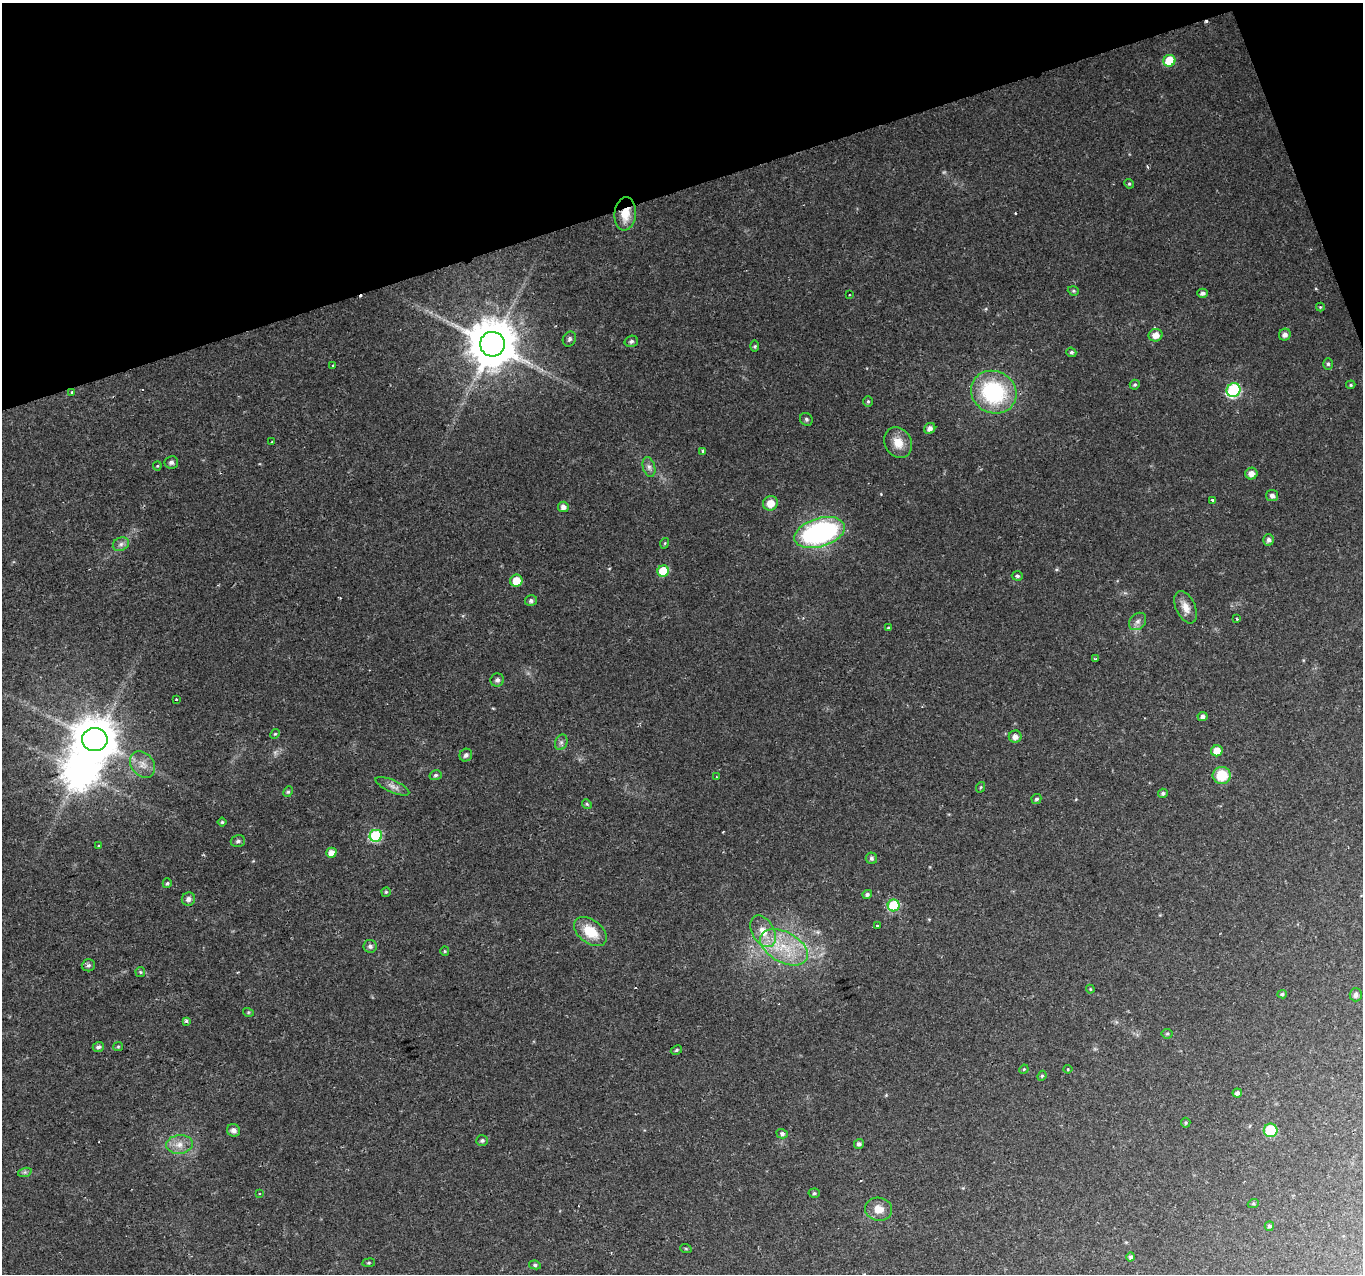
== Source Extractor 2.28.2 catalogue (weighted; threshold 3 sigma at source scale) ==
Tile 3 of 4 x 4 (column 3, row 1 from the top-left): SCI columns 2727-4087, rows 3944-5215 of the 5449 x 5285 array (HDU 1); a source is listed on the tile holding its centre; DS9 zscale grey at full resolution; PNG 1365 x 1276 px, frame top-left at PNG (2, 3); each listed source drawn as its Kron ellipse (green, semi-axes under 4 px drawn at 4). Shown black and unused: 16% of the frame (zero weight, under 2 of 3 exposures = <1% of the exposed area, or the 3 px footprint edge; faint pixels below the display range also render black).
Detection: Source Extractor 2.28.2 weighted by HDU 2 'WHT'; one run over the whole footprint, this tile lists its part. Background 0.0288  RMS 0.0031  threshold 0.0141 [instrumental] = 3 sigma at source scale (4.5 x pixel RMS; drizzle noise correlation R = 1.50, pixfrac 1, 0.0396/0.0396 arcsec/px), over >= 5 px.
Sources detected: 123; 1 too faint to see at this stretch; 1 inside a brighter object's white glare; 5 cosmic-ray / hot-pixel residue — neither listed nor drawn; the other 116 listed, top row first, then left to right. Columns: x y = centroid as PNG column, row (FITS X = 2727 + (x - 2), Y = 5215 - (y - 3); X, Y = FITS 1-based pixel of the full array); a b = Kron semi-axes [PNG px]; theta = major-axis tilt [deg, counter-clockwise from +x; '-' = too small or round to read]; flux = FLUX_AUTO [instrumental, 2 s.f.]
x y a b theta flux
1169 61 6 5 - 11
1129 184 5 4 - 0.42
625 214 17 10 83 5.6
1073 291 6 4 -20 0.45
1203 293 5 4 - 1
849 295 3 2 - 0.23
1320 307 4 4 - 0.32
1156 335 7 6 - 2.6
1285 335 6 6 - 1.4
569 339 8 6 63 0.8
631 341 6 5 - 0.89
492 344 12 12 - 1500
755 346 6 4 89 0.45
1071 352 5 4 - 0.57
1328 364 6 5 - 0.6
333 365 3 2 - 0.39
1135 385 5 5 - 0.54
1351 385 5 4 - 0.42
1233 390 7 6 - 38
72 392 3 3 - 0.58
994 392 23 21 -28 31
868 401 5 5 - 0.45
806 419 7 6 - 0.61
930 428 6 5 - 1.4
272 442 3 2 - 0.27
898 443 16 13 -63 4.5
703 451 4 3 - 0.91
171 462 7 6 - 1
157 466 4 4 - 0.32
649 467 10 6 -75 1.2
1251 473 6 6 - 2
1272 496 6 5 - 1.1
1212 500 3 3 - 1.6
770 503 7 7 - 3.8
563 507 5 5 - 1.5
820 533 26 14 17 57
1269 540 5 5 - 1.1
665 543 5 3 - 0.31
121 544 8 6 28 1.2
663 571 6 5 - 9.3
1017 576 5 4 - 0.65
516 581 6 6 - 4.8
531 601 6 5 - 0.87
1186 607 17 9 -65 3.1
1237 619 3 2 - 0.27
1138 621 10 7 45 1.3
888 628 4 4 - 0.33
1096 659 3 3 - 0.65
497 680 7 6 - 0.94
176 699 3 3 - 0.8
1203 716 5 4 - 1.1
275 734 5 4 - 0.4
1015 737 6 6 - 1.7
95 739 13 11 -1 1100
561 742 8 6 69 0.94
1217 751 6 5 - 4
466 755 6 6 - 1.1
142 764 14 11 -51 3.1
436 775 6 5 - 0.56
1222 775 9 8 - 8.7
716 777 3 2 - 0.23
392 786 18 6 -24 1.8
981 787 5 3 - 0.34
288 792 5 4 - 0.49
1163 793 5 4 - 0.69
1036 799 5 5 - 0.63
587 804 5 4 - 0.43
222 822 4 4 - 0.44
376 836 6 6 - 27
238 841 7 6 - 0.76
99 846 3 3 - 1
331 853 5 5 - 2.7
871 858 6 5 - 0.75
167 883 5 4 - 0.57
386 892 4 4 - 0.38
867 894 5 4 - 0.92
188 899 7 6 - 1.2
894 905 6 6 - 18
878 926 3 3 - 0.89
763 931 17 11 -62 5
590 932 18 11 -37 7.7
370 946 7 6 - 0.92
784 947 26 15 -28 12
445 951 5 4 - 0.35
88 965 7 6 - 0.69
140 972 5 5 - 0.42
1090 989 4 4 - 0.3
1282 994 5 4 - 0.48
1356 995 6 6 - 1.3
248 1012 5 3 - 0.33
186 1021 4 3 - 1.1
1167 1034 5 5 - 0.46
98 1047 5 5 - 1.1
118 1047 5 4 - 0.39
676 1050 6 4 28 0.45
1024 1069 5 3 - 0.31
1068 1069 4 4 - 0.32
1042 1076 5 4 - 0.43
1237 1093 5 4 - 1.1
1186 1123 5 5 - 0.46
233 1130 7 6 - 1.4
1271 1130 7 6 - 13
782 1134 5 4 - 0.78
482 1141 6 5 - 0.71
179 1144 13 9 6 2.9
859 1144 5 4 - 0.87
25 1172 7 4 18 0.6
814 1193 5 4 - 0.52
259 1194 3 3 - 0.49
1253 1204 5 3 - 0.39
879 1209 13 11 -10 3.9
1269 1226 5 4 - 0.81
686 1249 6 3 -19 0.33
1131 1257 4 4 - 0.85
369 1263 6 3 8 0.37
535 1265 6 4 -9 0.6
Overlapping masked pixels (flux is a lower limit): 2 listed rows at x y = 625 214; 72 392